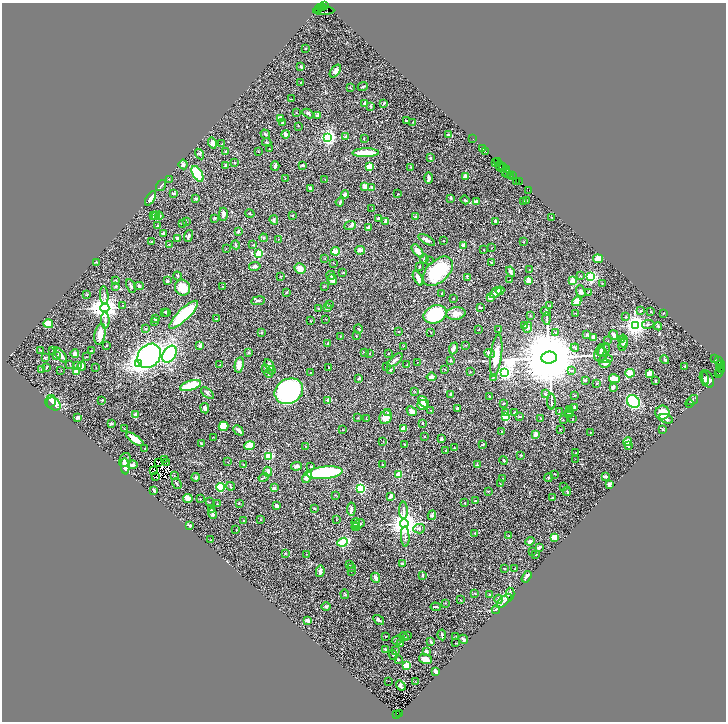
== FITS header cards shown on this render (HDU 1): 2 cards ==
NAXIS1  =                 1448
NAXIS2  =                 1439

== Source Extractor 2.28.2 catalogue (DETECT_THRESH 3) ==
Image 1448 x 1439 px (HDU 1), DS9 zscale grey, zoomed out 1/2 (1 PNG px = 2 x 2 image px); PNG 728 x 724 px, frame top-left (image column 1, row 1438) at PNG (2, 3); each listed source drawn as its Kron ellipse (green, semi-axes under 4 px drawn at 4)
Background 0.71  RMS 0.02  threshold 0.0613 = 3 sigma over >= 5 px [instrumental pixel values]
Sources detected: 564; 73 cannot appear on this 1/2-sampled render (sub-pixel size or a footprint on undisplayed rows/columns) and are neither listed nor drawn; the other 491 listed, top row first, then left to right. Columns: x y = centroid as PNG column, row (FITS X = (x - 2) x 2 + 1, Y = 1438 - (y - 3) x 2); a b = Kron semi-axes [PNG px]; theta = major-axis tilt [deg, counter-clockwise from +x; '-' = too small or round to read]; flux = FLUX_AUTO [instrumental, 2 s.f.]
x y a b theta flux
324 5 3 3 - 49
320 8 2 1 - 34
323 8 3 2 - 470
319 10 3 2 - 96
324 11 10 3 2 420
305 48 2 2 - 1.9
301 67 3 2 - 7.4
335 71 7 4 53 14
300 83 2 2 - 1.9
363 87 5 2 - 3.3
350 88 3 2 - 2.7
291 99 2 1 - 1.3
364 103 4 2 - 7.9
384 103 3 2 - 5.7
371 106 4 3 - 2.6
296 113 3 2 - 2
308 113 6 3 -29 6.9
318 115 4 3 - 9.3
280 118 4 3 - 28
406 121 2 2 - 5.8
413 122 2 2 - 1.4
283 123 3 3 - 4.1
298 126 2 1 - 1.2
265 134 5 3 - 5.1
285 134 4 2 - 22
448 134 2 2 - 18
346 136 4 3 - 5.5
328 137 3 3 - 1200
364 138 2 1 - 1.1
473 139 2 1 - 19
267 142 4 3 - 3.3
212 143 5 4 - 19
222 144 2 1 - 1.4
269 149 2 1 - 1.2
483 149 2 1 - 17
226 151 3 2 - 4.8
486 151 3 2 - 60
258 152 3 2 - 1.4
366 153 13 3 1 99
200 154 5 3 - 5.9
430 158 3 2 - 3.4
495 162 2 1 - 21
497 162 2 1 - 43
235 163 2 2 - 5.6
183 164 5 4 - 8.4
226 165 3 3 - 9.3
303 165 4 2 - 4.3
275 166 5 2 - 14
500 166 5 2 - 200
502 166 2 1 - 55
369 167 3 3 - 160
411 167 3 2 - 1.7
503 168 3 1 - 60
506 170 3 1 - 160
506 173 3 2 - 120
198 174 9 4 -59 290
508 174 3 1 - 67
513 175 2 1 - 48
465 176 2 2 - 57
511 176 2 1 - 58
285 178 3 2 - 1.4
428 178 6 2 89 14
169 179 2 2 - 1.7
325 179 2 1 - 1.3
519 181 4 2 - 35
516 182 3 2 - 54
161 185 6 3 56 5.7
365 186 4 3 - 20
372 187 3 3 - 3.6
310 188 3 3 - 6.5
529 190 3 2 - 53
173 193 4 2 - 8.4
345 194 4 4 - 5.8
397 194 2 1 - 1.1
150 198 8 4 58 24
451 198 4 3 - 3.4
196 199 2 2 - 19
465 200 4 3 - 4.6
526 200 3 2 - 2.1
524 201 2 2 - 1.5
340 202 4 2 - 4.9
476 202 4 3 - 21
372 208 3 2 - 1.4
223 214 6 3 89 15
250 214 5 2 - 3.5
153 215 3 3 - 26
293 215 2 2 - 4.9
156 216 4 4 - 16
159 216 4 3 - 8.9
415 217 3 3 - 5.1
552 217 2 2 - 1.7
215 218 3 3 - 3.4
378 218 3 3 - 7.1
274 220 4 4 - 7.7
386 221 4 4 - 13
496 221 4 3 - 5.4
186 222 3 2 - 2.1
182 223 3 2 - 2.4
157 226 3 2 - 3.6
350 226 6 3 21 6.4
369 227 4 3 - 9.8
238 231 4 3 - 6.3
163 234 4 2 - 6.8
189 236 6 3 72 6.2
177 238 2 2 - 14
264 238 4 4 - 6.2
278 240 4 1 - 1.7
427 240 9 3 -30 12
151 241 2 1 - 1.3
443 241 2 2 - 1.4
524 242 2 2 - 3.4
169 244 2 2 - 1.8
236 245 4 2 - 3
253 245 2 2 - 1.8
464 245 2 2 - 39
491 248 2 2 - 1.3
226 249 2 1 - 0.86
360 250 5 4 - 13
484 250 2 2 - 1.8
336 251 4 3 - 34
418 251 8 4 -49 23
259 254 3 3 - 210
325 259 2 2 - 1.7
424 259 5 2 - 6.1
598 259 5 4 - 38
430 260 2 1 - 3.4
97 262 3 2 - 3.8
334 263 3 1 - 1.6
491 263 3 2 - 3.9
255 266 6 4 11 11
419 267 2 2 - 4.1
300 269 6 5 - 39
529 270 3 2 - 2
438 271 18 11 43 260
510 272 5 3 - 8.7
343 273 2 2 - 2.2
331 275 4 3 - 7.7
178 276 4 3 - 3.4
281 276 2 2 - 2
581 276 4 2 - 3.2
591 277 3 3 - 720
418 278 8 3 -64 15
467 278 4 2 - 3.3
332 280 5 4 - 19
510 280 3 2 - 2.6
529 280 2 2 - 100
116 281 3 2 - 2.2
167 281 3 3 - 9.5
573 281 4 4 - 40
602 283 2 2 - 2.1
116 286 2 2 - 4.8
131 286 7 2 -65 6.6
139 286 5 4 - 5.8
222 286 2 1 - 1.2
324 287 2 2 - 2.2
183 288 8 7 - 64
500 291 4 3 - 13
581 291 6 3 -69 8.4
588 292 2 2 - 2
286 293 3 2 - 2
495 293 7 3 40 18
87 294 3 2 - 1.6
441 294 2 2 - 3.3
104 295 9 3 -86 9.1
453 298 2 1 - 1.9
490 298 3 3 - 17
258 301 7 3 8 6.7
577 301 5 3 - 34
123 305 3 2 - 1.6
330 305 4 3 - 3.2
550 306 2 2 - 2.7
480 307 3 2 - 6.9
105 308 4 4 - 4800
327 308 4 3 - 5.4
318 309 3 2 - 2.8
546 311 5 3 - 3.1
641 311 3 2 - 3.1
165 312 4 3 - 3.7
167 312 4 3 - 3.3
651 312 2 1 - 1.9
456 313 9 6 6 31
576 313 2 1 - 1
663 313 3 2 - 2.5
435 314 12 8 21 270
183 315 19 5 44 260
530 316 3 2 - 2.4
626 317 3 2 - 3.2
216 318 3 2 - 2.6
547 318 6 2 90 4.8
155 319 3 2 - 7.2
326 319 3 2 - 1.4
105 320 8 3 -88 8
310 321 2 2 - 2.2
154 322 2 1 - 1.6
48 324 5 4 - 50
648 324 6 2 8 4.4
525 325 3 2 - 1.7
635 325 4 3 - 3000
658 326 4 3 - 4.5
528 327 5 3 - 6.5
145 329 3 2 - 2.1
359 329 4 2 - 4.7
479 329 2 2 - 1.7
499 330 2 2 - 2.3
261 332 3 2 - 3.7
398 332 2 2 - 4
431 332 2 2 - 2.1
556 333 3 3 - 6.6
100 334 10 5 79 41
587 335 3 3 - 4.8
614 335 5 3 - 17
356 336 2 2 - 3.2
340 337 2 1 - 1.2
593 338 3 2 - 17
621 339 4 3 - 4.6
608 341 2 2 - 1.3
623 341 6 4 86 8.3
328 343 2 2 - 5
623 344 7 3 70 5.5
200 345 3 3 - 11
465 345 2 1 - 1.2
106 346 2 2 - 3.2
404 346 2 2 - 1.4
453 348 6 3 69 12
575 348 4 2 - 4.3
601 350 6 4 74 7.1
604 350 7 5 55 11
41 351 2 1 - 30
53 351 2 2 - 1.6
91 351 3 2 - 2.8
249 353 4 3 - 3.9
364 353 4 2 - 2.8
370 353 2 2 - 1.4
489 353 5 4 - 10
75 354 4 3 - 15
170 354 9 6 57 600
388 354 2 2 - 1.4
56 355 2 2 - 1.8
60 355 9 3 -51 32
601 355 7 6 - 9
149 356 13 10 48 930
496 356 21 5 83 61
86 357 3 2 - 1.8
45 358 4 3 - 3
549 358 7 6 - 67000
606 359 7 3 4 5.8
665 359 4 2 - 4.5
714 359 3 2 - 2.1
395 360 9 3 40 10
450 361 4 2 - 3.3
718 361 3 2 - 140
417 362 2 1 - 1.2
139 363 4 4 - 1700
70 364 4 2 - 2.2
605 364 5 2 - 7.1
77 365 4 2 - 7.5
220 365 3 2 - 1.9
239 365 8 4 79 27
269 365 6 4 -61 17
407 365 2 2 - 1.5
720 365 4 1 - 130
82 366 4 3 - 13
685 366 2 2 - 3.2
47 367 4 1 - 2.4
386 367 2 1 - 1.2
721 367 3 2 - 580
96 368 2 1 - 1.6
329 368 3 2 - 2.9
266 369 4 2 - 3.7
445 369 3 2 - 1.5
41 370 3 2 - 1.2
61 370 2 2 - 1
271 370 4 2 - 2.1
390 370 3 3 - 4.2
721 370 2 2 - 110
76 371 4 4 - 28
571 371 4 3 - 4.6
311 372 2 2 - 1.6
470 372 3 2 - 1.6
504 372 4 3 - 1300
720 372 3 2 - 82
269 373 4 3 - 5.4
630 373 4 4 - 41
649 373 3 3 - 50
719 373 2 1 - 39
431 377 5 3 - 14
493 377 3 2 - 2.1
359 378 3 3 - 4.7
614 379 5 3 - 57
704 379 8 4 -76 13
708 379 9 5 -68 24
585 380 3 3 - 2.6
656 381 3 2 - 2.8
597 383 3 2 - 3.7
191 385 11 5 17 130
613 387 3 3 - 15
289 391 15 12 30 930
415 391 2 2 - 1.6
207 393 8 3 -40 6.7
451 394 3 2 - 4.2
545 394 3 3 - 3.4
574 395 2 2 - 2.9
490 397 3 2 - 2.5
102 400 2 2 - 3.6
328 400 2 2 - 50
692 400 6 3 35 5.1
50 401 6 5 - 35
633 401 7 5 -41 420
424 402 7 4 -51 33
551 402 8 2 -89 5.2
504 403 3 2 - 2.2
54 404 7 5 -41 47
689 404 4 2 - 2.7
422 405 5 5 - 50
205 408 5 4 - 9.7
457 408 3 2 - 6.6
575 408 3 2 - 4.7
570 409 4 2 - 2.7
431 410 2 1 - 1.3
412 411 5 3 - 12
388 412 3 3 - 2.9
514 412 3 3 - 3.6
559 412 3 2 - 1.6
569 412 4 3 - 3.9
506 413 2 2 - 35
662 413 7 7 - 68
569 414 4 3 - 3.8
135 415 2 2 - 44
505 416 3 2 - 190
520 416 3 2 - 3.2
78 417 3 3 - 11
358 417 3 2 - 2.5
386 417 7 6 - 38
541 418 4 2 - 2.4
366 419 3 2 - 1.7
573 419 3 2 - 1.5
666 419 7 3 -19 8.1
563 420 2 1 - 1.3
422 423 4 2 - 4.3
111 424 3 2 - 7.3
223 426 5 4 - 45
124 429 2 1 - 1.2
403 429 2 2 - 76
663 429 3 3 - 2.9
238 430 6 3 -46 11
342 430 2 1 - 3.2
560 430 3 2 - 1.9
501 432 4 2 - 2.2
590 432 2 1 - 1.3
536 434 3 2 - 27
424 436 2 1 - 0.88
213 437 2 2 - 1.2
135 439 10 3 -35 48
441 439 4 2 - 8.9
628 441 4 3 - 29
383 442 2 2 - 1.3
201 443 2 2 - 2.7
404 444 2 2 - 2.6
483 445 4 2 - 2.3
250 446 5 4 - 78
305 446 2 1 - 1.9
628 446 3 2 - 8.1
145 448 2 2 - 3
454 448 2 2 - 1.5
446 450 2 2 - 4.5
576 452 4 2 - 2.5
521 455 3 2 - 2.9
269 456 3 3 - 230
164 459 2 1 - 3.2
575 459 2 1 - 0.97
125 460 7 5 67 15
504 460 4 2 - 4.3
167 462 3 1 - 3.9
227 462 2 1 - 0.99
159 463 2 1 - 1.1
243 464 4 1 - 1.2
383 464 2 2 - 4.2
132 465 5 3 - 13
477 465 2 2 - 7.2
125 466 8 4 -85 21
297 466 5 3 - 7.6
310 467 3 2 - 2.4
154 470 3 1 - 0.81
268 472 5 4 - 11
325 473 18 6 5 390
399 474 3 2 - 110
555 474 2 2 - 1.3
174 476 3 2 - 2.1
605 476 3 2 - 11
156 477 3 1 - 3.7
196 477 4 3 - 7.2
264 477 5 2 - 2.6
307 477 6 3 68 43
502 478 2 1 - 1.3
549 478 4 2 - 3.3
177 484 5 2 - 5.2
500 484 2 2 - 1.9
609 484 4 3 - 7.9
230 486 4 2 - 2.5
220 487 4 3 - 360
564 487 3 2 - 2.8
274 488 4 3 - 5.7
361 488 3 3 - 420
154 490 3 2 - 8.2
488 491 3 2 - 2.5
567 491 4 3 - 4.4
335 495 3 2 - 1.7
390 496 4 2 - 22
188 498 5 4 - 23
552 498 2 2 - 4.8
200 499 2 2 - 9.2
475 501 2 2 - 5.2
209 502 3 2 - 1.6
239 503 2 2 - 3.4
465 503 2 1 - 1.7
217 504 3 2 - 1.8
277 506 4 3 - 7.5
314 508 3 3 - 2.7
351 509 6 3 84 11
211 510 2 2 - 3.5
403 510 8 3 -89 9.1
212 514 5 3 - 8.2
432 515 5 3 - 8.5
244 520 2 2 - 3.3
261 520 2 2 - 1.8
336 520 2 1 - 0.92
355 522 4 3 - 6.5
404 523 4 4 - 5600
359 524 7 4 23 9.6
190 526 3 2 - 4
356 527 4 3 - 3.4
419 529 6 4 3 10
236 530 2 2 - 1.3
475 533 4 3 - 3.8
509 536 2 1 - 2.2
405 537 10 3 -87 9.8
555 537 4 3 - 37
211 540 2 1 - 1.8
530 541 5 3 - 13
343 542 5 3 - 290
539 547 4 2 - 12
532 551 3 2 - 1.3
285 553 2 2 - 3.2
306 554 2 1 - 1.7
536 555 3 2 - 3
403 563 2 2 - 26
350 565 3 2 - 2.8
352 568 3 2 - 2.6
505 569 3 2 - 2.1
515 569 2 2 - 1.2
320 571 6 3 80 19
351 571 2 2 - 1.7
423 575 4 2 - 3.8
527 577 6 2 57 9.1
376 578 5 3 - 14
475 593 2 2 - 1.9
345 594 5 2 - 2.7
510 594 6 3 -87 7
490 595 3 2 - 2.4
499 599 4 3 - 6.1
460 600 3 2 - 2.2
504 601 9 4 42 13
445 603 2 2 - 1.6
326 606 5 3 - 4.9
436 607 5 2 - 4.2
496 610 4 2 - 3
308 620 4 3 - 17
379 620 6 2 -34 7.2
407 635 2 2 - 3.5
442 635 5 2 - 7.7
385 636 2 2 - 2.3
455 636 3 1 - 1.6
404 637 5 2 - 4.7
463 639 5 3 - 6.6
397 640 6 2 27 4.9
431 642 3 2 - 9.3
456 643 2 1 - 1.7
400 644 3 2 - 6
385 649 3 3 - 7.3
396 651 3 2 - 2
426 651 2 2 - 10
393 655 5 2 - 6.9
398 659 3 2 - 3.2
425 659 6 4 -17 26
406 665 3 2 - 160
435 671 3 2 - 23
388 681 2 1 - 3.7
415 681 2 1 - 1.6
401 686 5 3 - 9.9
399 713 2 1 - 64
397 715 4 2 - 360
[73 sub-pixel or undisplayed-footprint detections neither listed nor drawn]